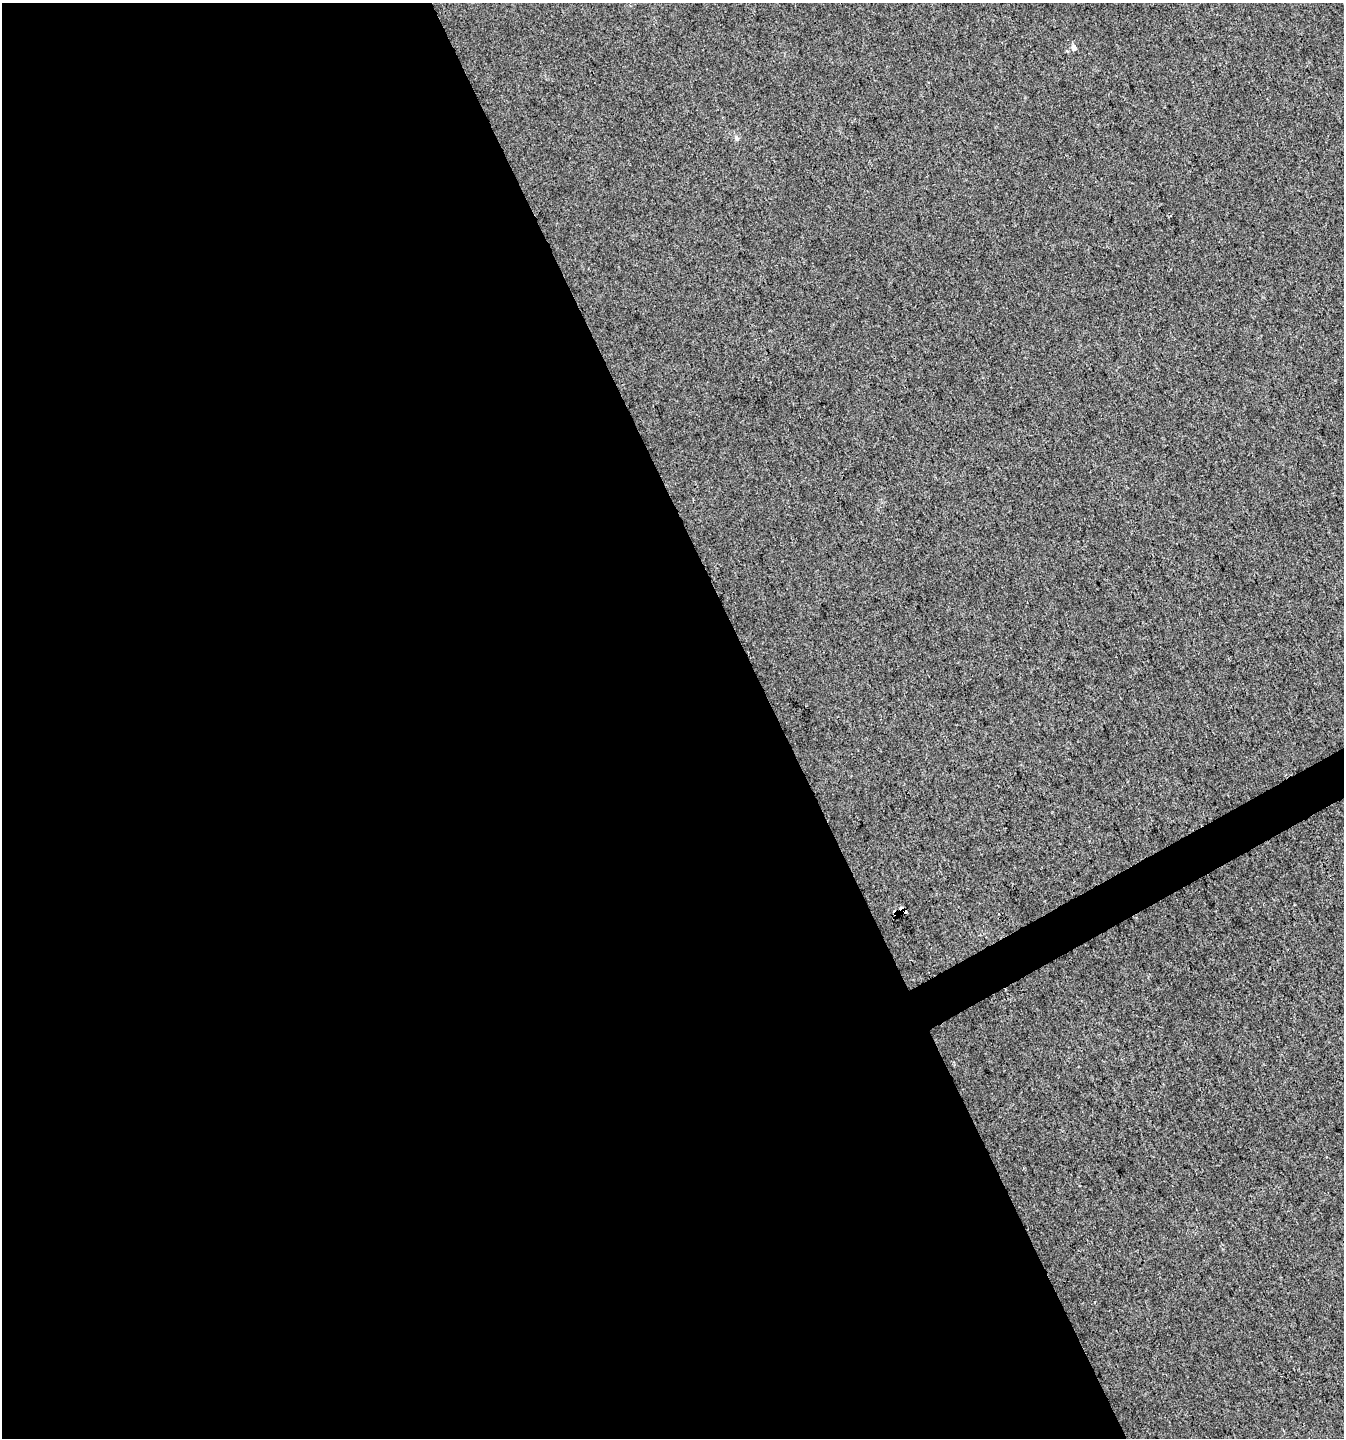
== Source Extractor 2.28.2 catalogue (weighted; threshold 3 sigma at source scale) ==
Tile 9 of 4 x 4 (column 1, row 3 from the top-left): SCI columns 100-1441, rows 1440-2875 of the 5627 x 5748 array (HDU 1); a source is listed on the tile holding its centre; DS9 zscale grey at full resolution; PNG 1346 x 1440 px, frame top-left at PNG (2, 3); no overlay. Shown black and unused: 59% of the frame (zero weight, under 3 of 4 exposures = <1% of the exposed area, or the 3 px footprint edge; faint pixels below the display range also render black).
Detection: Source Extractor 2.28.2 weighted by HDU 2 'WHT'; one run over the whole footprint, this tile lists its part. Background 0.00553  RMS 0.0034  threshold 0.0153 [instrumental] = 3 sigma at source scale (4.5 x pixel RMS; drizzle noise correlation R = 1.50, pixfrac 1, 0.0396/0.0396 arcsec/px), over >= 5 px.
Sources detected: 6; all 6 listed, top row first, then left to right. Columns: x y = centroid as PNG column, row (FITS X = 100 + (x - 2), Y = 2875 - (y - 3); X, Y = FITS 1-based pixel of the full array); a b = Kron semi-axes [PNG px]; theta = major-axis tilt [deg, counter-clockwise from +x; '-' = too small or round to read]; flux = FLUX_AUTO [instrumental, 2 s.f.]
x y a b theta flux
1074 47 6 5 - 2.1
736 138 7 5 -54 0.79
901 911 5 4 - 53
905 911 4 3 - 21
895 912 4 4 - 29
998 914 3 2 - 0.47
Overlapping masked pixels (flux is a lower limit): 3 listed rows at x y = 901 911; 905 911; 895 912